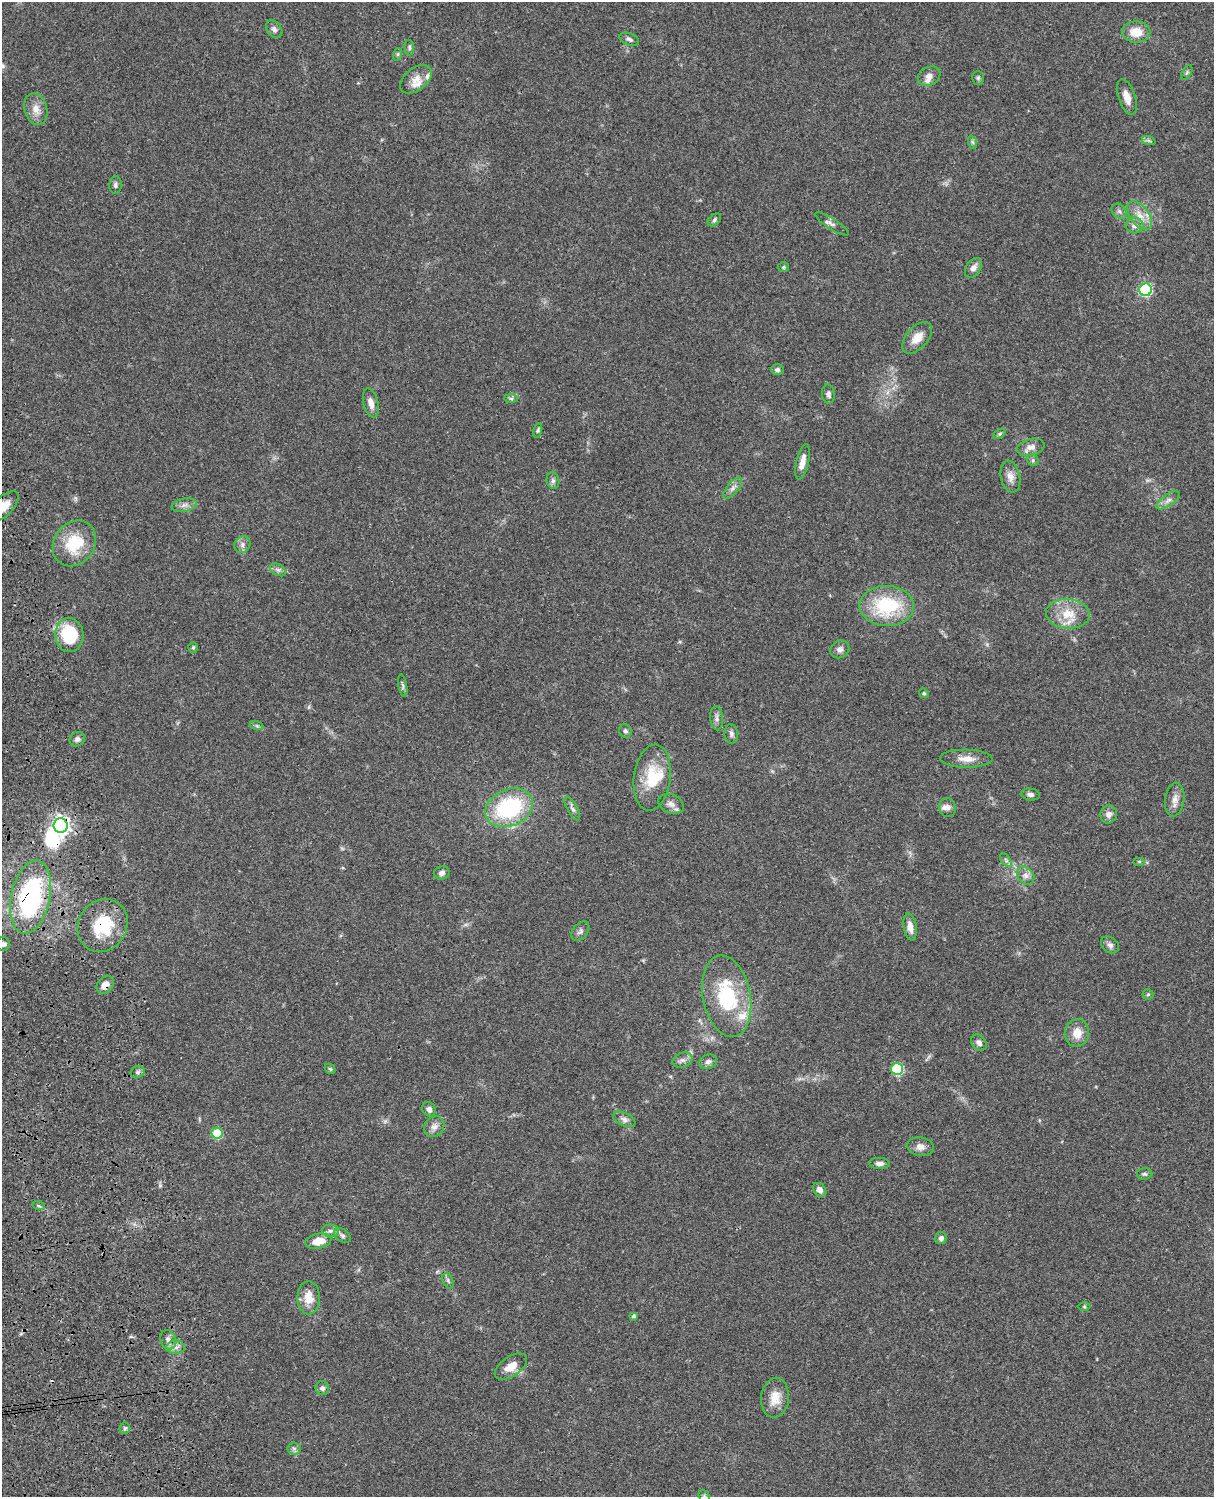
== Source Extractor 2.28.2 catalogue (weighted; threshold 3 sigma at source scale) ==
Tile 7 of 4 x 3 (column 3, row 2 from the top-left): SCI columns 2545-3756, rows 1773-3267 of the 5087 x 4927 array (HDU 1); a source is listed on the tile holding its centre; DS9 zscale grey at full resolution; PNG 1216 x 1499 px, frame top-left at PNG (2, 2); each listed source drawn as its Kron ellipse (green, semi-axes under 4 px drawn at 4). Shown black and unused: <1% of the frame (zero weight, under 3 of 4 exposures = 6% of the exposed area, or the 3 px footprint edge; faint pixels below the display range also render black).
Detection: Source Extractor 2.28.2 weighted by HDU 2 'WHT'; one run over the whole footprint, this tile lists its part. Background 0.0809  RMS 0.0058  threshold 0.0262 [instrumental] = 3 sigma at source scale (4.5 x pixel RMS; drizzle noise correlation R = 1.50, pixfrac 1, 0.05/0.05 arcsec/px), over >= 5 px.
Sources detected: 116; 1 inside a brighter object's white glare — neither listed nor drawn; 7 inside a brighter listed object's ellipse — not listed separately; the other 108 listed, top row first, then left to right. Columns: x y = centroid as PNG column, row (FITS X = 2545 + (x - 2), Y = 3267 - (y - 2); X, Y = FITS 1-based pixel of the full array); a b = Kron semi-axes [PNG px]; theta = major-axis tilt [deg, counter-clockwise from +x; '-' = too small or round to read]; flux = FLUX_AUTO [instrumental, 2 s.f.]
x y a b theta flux
274 29 9 7 -50 2.1
1136 32 14 10 0 9.8
629 39 10 6 -19 1.8
409 47 8 5 -86 1.1
398 54 6 4 71 0.84
1187 72 8 4 59 1.1
929 76 12 9 29 3.4
978 78 7 5 90 1.1
416 79 18 11 38 6.2
1127 97 18 8 -71 5.6
36 109 16 11 -74 5.8
1149 141 7 4 -19 1.1
972 142 7 4 -70 1
115 185 9 6 85 1.6
1119 211 8 6 -46 1.9
1140 215 16 9 -54 6.7
714 220 8 5 43 1.2
832 224 19 5 -32 2.3
1134 225 9 8 - 3.1
783 267 5 5 - 0.82
973 268 11 7 56 3.1
1145 290 6 6 - 77
917 338 19 10 48 7.2
777 370 6 5 - 1.7
828 394 9 6 -81 2
511 398 7 4 -1 1.1
371 403 15 7 -75 4.3
538 430 7 4 75 0.91
999 434 7 4 31 0.92
1031 447 14 8 15 4
1033 460 6 5 - 1
802 462 18 6 77 5
1010 477 16 9 -78 4.6
553 481 8 6 -77 1.6
733 488 13 6 51 2.6
1168 500 13 5 35 2.9
184 505 13 6 10 2.9
4 506 18 9 47 7.6
74 543 24 20 53 23
242 545 8 7 - 2.3
278 570 8 5 -29 1.6
887 606 27 20 -2 39
1068 614 22 14 -5 13
69 635 17 14 -87 28
193 647 5 4 - 0.71
840 649 10 8 31 2.4
403 686 11 3 -80 1.3
924 693 5 4 - 0.79
717 718 12 6 -87 2.1
257 726 7 4 -18 1.1
625 731 7 6 - 1.6
731 734 9 7 -87 2.1
77 739 8 7 - 1.9
966 759 26 9 -1 6.4
652 778 33 18 82 22
1030 794 9 6 -8 1.9
1175 800 17 9 82 4.4
671 804 13 9 -22 3.4
509 808 25 18 23 56
948 808 10 8 -66 2.5
572 809 13 5 -61 1.9
1109 814 9 8 - 3.3
61 826 7 7 - 260
1006 860 8 4 -54 1.2
1139 861 6 4 0 0.67
442 873 8 6 19 2.3
1026 875 10 7 -46 2.8
31 897 37 19 78 85
103 925 27 24 57 28
910 927 14 6 -80 4.8
580 931 11 7 51 2
3 944 7 6 - 2
1110 945 10 7 -38 2.2
105 985 10 7 52 4.7
1148 994 5 5 - 0.74
727 996 41 23 -79 42
1077 1033 14 12 81 7.7
979 1043 9 7 -47 2.5
682 1060 10 7 21 2.3
708 1062 9 7 18 2.3
330 1069 6 4 -43 0.8
897 1069 6 6 - 45
138 1072 7 5 22 1.5
429 1109 8 6 -47 2.4
624 1119 12 6 -26 2.3
434 1127 11 9 53 3.4
217 1133 5 5 - 30
920 1147 13 9 -9 3.7
879 1163 10 5 -2 2.4
1145 1174 8 5 -1 1.2
820 1190 8 6 -51 2.6
39 1206 6 4 -18 0.88
331 1231 8 6 -1 1.9
342 1235 9 6 -33 1.6
941 1238 6 6 - 2
318 1241 13 7 12 8.9
448 1281 8 5 -67 1.2
308 1298 16 11 -89 8.9
1084 1307 6 4 -1 0.74
634 1316 4 3 - 1.1
168 1340 10 7 -70 3.2
176 1347 9 7 -1 2.9
511 1367 18 10 34 7.3
322 1388 7 6 - 1.7
775 1398 20 14 85 8.6
125 1428 6 5 - 1
294 1449 6 6 - 1.4
704 1496 6 5 - 1
Overlapping masked pixels (flux is a lower limit): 4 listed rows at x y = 61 826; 31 897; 103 925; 105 985
Isophote crosses this tile's border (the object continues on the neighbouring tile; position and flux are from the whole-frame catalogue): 3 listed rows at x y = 4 506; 3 944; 704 1496